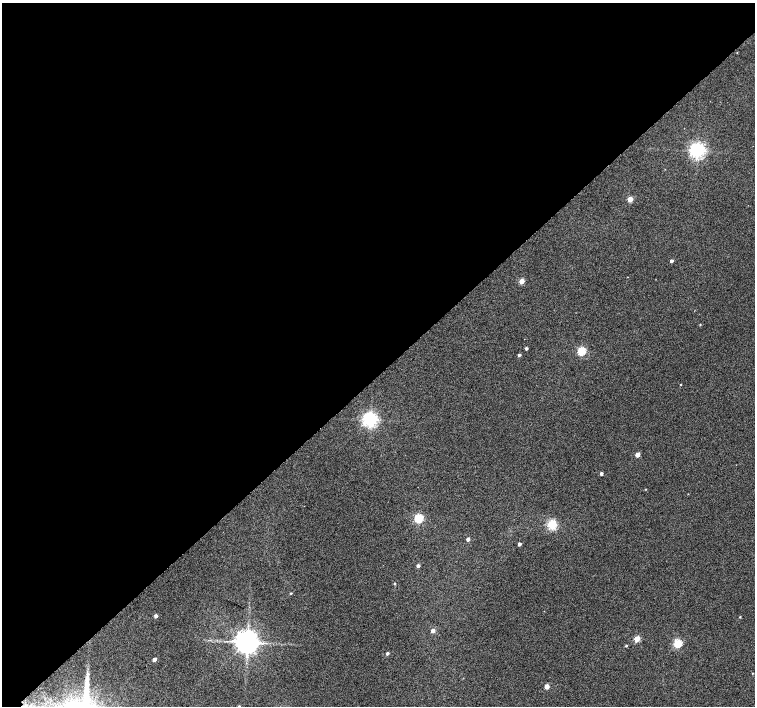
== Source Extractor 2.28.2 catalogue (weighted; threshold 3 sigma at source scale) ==
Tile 2 of 4 x 4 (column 2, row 1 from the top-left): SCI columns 1557-3062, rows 4487-5894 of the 6118 x 6093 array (HDU 1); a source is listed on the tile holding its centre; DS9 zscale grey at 2 x 2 block average (1 PNG px = mean of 2 x 2 image px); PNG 757 x 708 px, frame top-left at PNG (2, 3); no overlay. Shown black and unused: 53% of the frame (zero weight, under 2 of 3 exposures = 3% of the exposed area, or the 3 px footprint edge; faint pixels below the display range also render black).
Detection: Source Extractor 2.28.2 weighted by HDU 2 'WHT'; one run over the whole footprint, this tile lists its part. Background 0.0626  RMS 0.052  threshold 0.234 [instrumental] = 3 sigma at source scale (4.5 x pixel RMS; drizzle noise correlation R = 1.50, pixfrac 1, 0.0396/0.0396 arcsec/px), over >= 5 px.
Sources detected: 31; all 31 listed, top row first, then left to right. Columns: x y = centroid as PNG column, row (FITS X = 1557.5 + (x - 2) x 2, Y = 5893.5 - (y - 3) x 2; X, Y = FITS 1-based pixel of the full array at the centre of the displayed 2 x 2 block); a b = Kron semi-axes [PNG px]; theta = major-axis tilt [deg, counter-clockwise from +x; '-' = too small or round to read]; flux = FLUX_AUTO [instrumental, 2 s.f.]
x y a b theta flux
697 151 4 4 - 4900
630 199 3 3 - 200
671 261 3 2 - 35
522 281 3 3 - 190
700 324 2 2 - 8.9
526 348 3 2 - 26
582 351 3 3 - 750
519 355 3 2 - 28
680 384 2 2 - 8.3
370 419 4 4 - 4600
637 455 3 3 - 130
601 473 2 2 - 37
646 489 2 2 - 6.2
419 518 3 3 - 930
552 524 11 10 - 180
468 539 3 2 - 53
519 544 3 2 - 38
418 566 3 3 - 44
395 584 3 2 - 13
291 593 2 2 - 12
156 616 3 2 - 47
740 617 2 2 - 9.1
433 630 3 3 - 74
637 639 3 3 - 270
247 642 6 5 - 16000
678 643 3 3 - 700
626 646 3 2 - 15
387 653 3 2 - 30
154 659 3 2 - 68
752 673 3 2 - 6
547 686 3 3 - 140